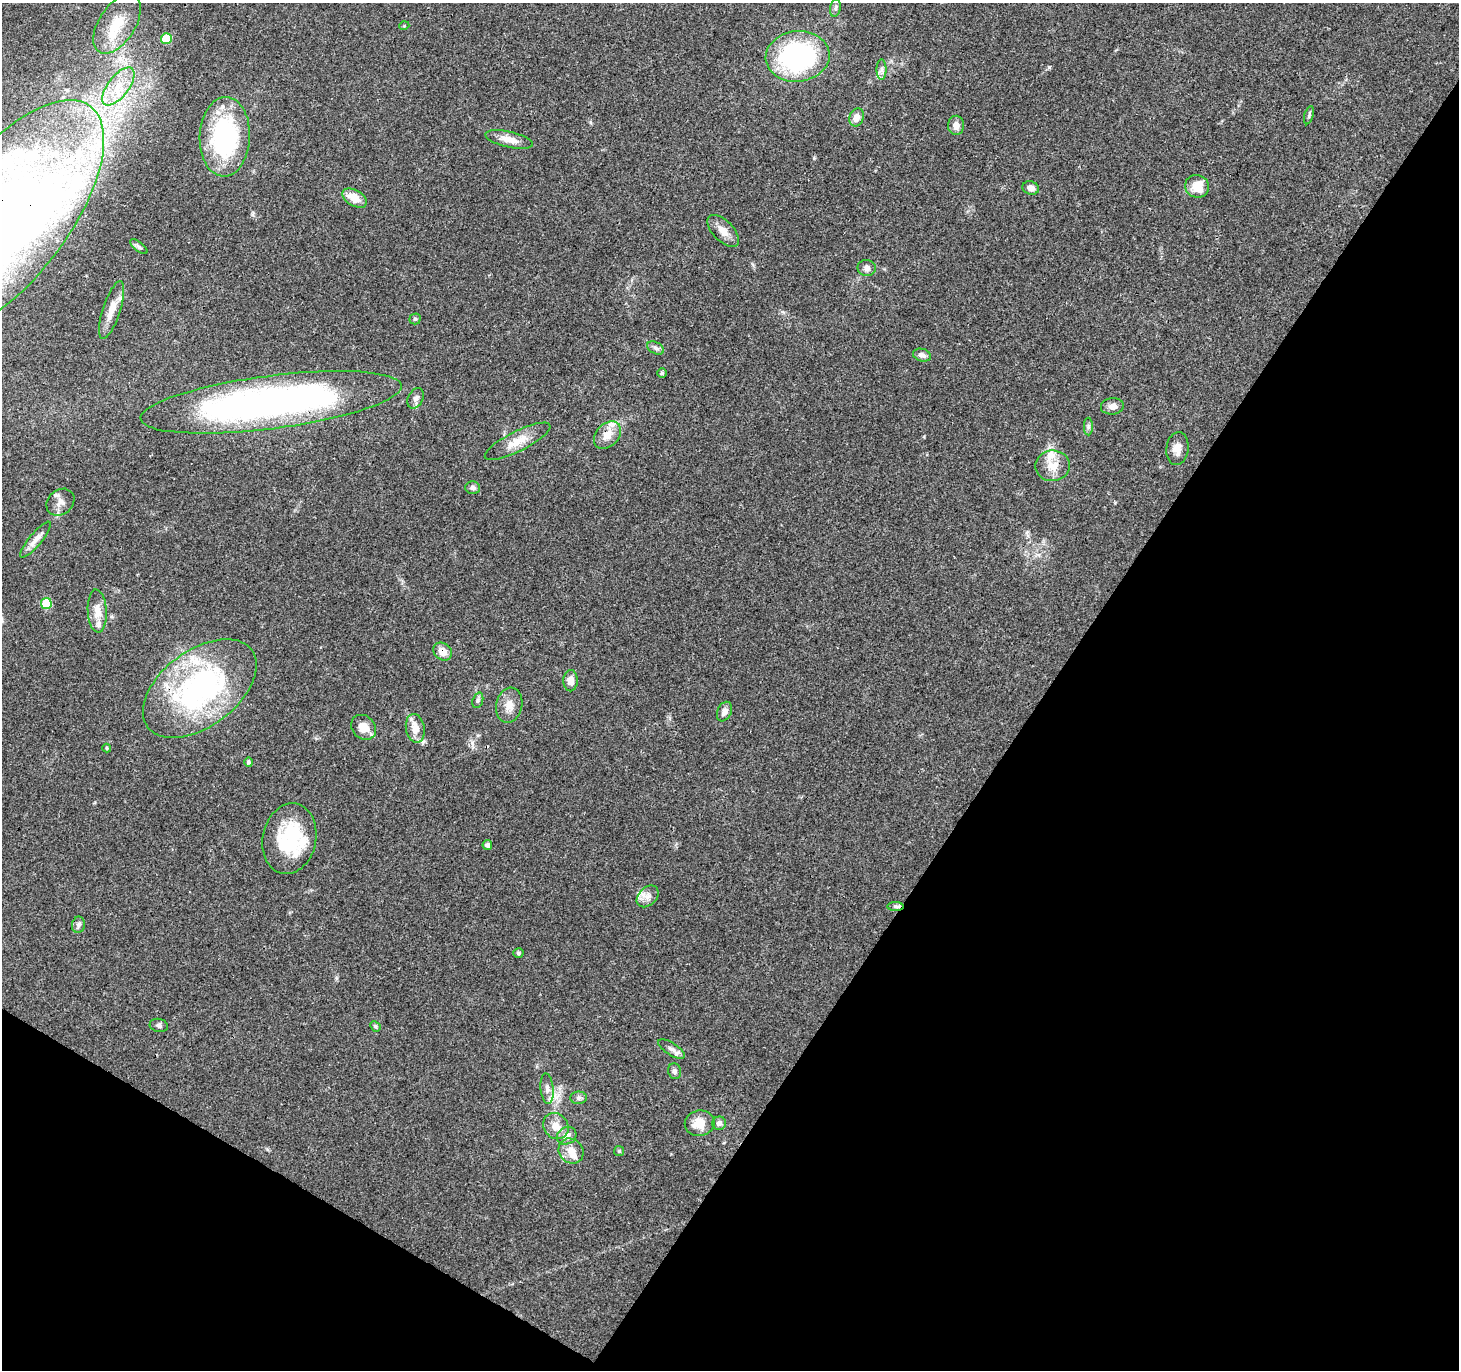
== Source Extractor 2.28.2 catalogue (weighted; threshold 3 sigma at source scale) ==
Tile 15 of 4 x 4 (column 3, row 4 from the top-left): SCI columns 2955-4411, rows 246-1613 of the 5957 x 6001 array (HDU 1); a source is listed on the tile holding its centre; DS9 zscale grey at full resolution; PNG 1461 x 1372 px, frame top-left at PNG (2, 3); each listed source drawn as its Kron ellipse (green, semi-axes under 4 px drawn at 4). Shown black and unused: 34% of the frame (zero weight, under 3 of 4 exposures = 3% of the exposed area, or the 3 px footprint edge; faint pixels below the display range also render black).
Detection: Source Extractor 2.28.2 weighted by HDU 2 'WHT'; one run over the whole footprint, this tile lists its part. Background 0.0398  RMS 0.0029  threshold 0.0131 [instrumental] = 3 sigma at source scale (4.5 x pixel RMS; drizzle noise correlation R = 1.50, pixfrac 1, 0.0396/0.0396 arcsec/px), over >= 5 px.
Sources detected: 72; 2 inside a brighter object's white glare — neither listed nor drawn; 5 inside a brighter listed object's ellipse — not listed separately; the other 65 listed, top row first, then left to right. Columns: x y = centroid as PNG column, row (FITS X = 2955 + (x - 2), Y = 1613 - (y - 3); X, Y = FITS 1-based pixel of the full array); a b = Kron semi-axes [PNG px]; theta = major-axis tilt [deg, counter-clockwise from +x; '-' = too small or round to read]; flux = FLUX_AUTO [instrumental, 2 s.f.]
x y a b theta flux
835 8 9 5 79 0.7
117 24 33 18 57 9.9
404 26 5 3 - 0.25
166 39 5 5 - 9
798 56 32 25 6 49
881 69 10 5 90 1.1
118 86 22 10 52 6.5
1309 115 9 4 73 0.57
857 117 9 7 70 2.2
956 125 9 8 - 2.2
225 137 40 25 88 40
509 139 24 7 -13 3.4
1197 186 12 11 - 5.2
1031 188 8 6 -17 1.8
355 198 13 8 -30 4.4
5 218 141 62 52 470
723 231 20 10 -46 2.8
139 247 10 4 -39 0.71
867 268 9 8 - 1.2
112 310 30 8 72 4.2
415 319 5 5 - 0.45
656 348 9 5 -28 0.93
922 355 9 6 -18 1.3
662 373 5 5 - 0.44
416 398 11 7 63 1.3
271 402 131 26 7 130
1112 406 11 8 7 1.6
1088 426 9 4 -90 0.71
607 435 16 11 48 3.4
518 441 36 10 27 5.2
1177 449 16 11 82 2.5
1052 466 17 15 1 4.7
473 488 7 6 - 0.86
60 502 15 12 41 2.3
35 540 23 6 50 2.3
46 603 5 5 - 11
97 611 21 9 -87 3.4
443 651 10 8 -38 2.7
570 681 10 7 88 2.2
200 688 65 38 37 65
478 700 8 5 72 0.65
509 705 18 13 77 3.2
724 712 10 7 66 1.6
364 727 13 11 -45 3.9
415 728 14 9 -79 3.8
107 748 4 4 - 0.31
249 762 4 4 - 0.59
289 839 36 26 78 20
487 845 5 5 - 1.1
648 896 12 9 44 2.1
896 907 8 4 -1 0.64
78 925 8 6 79 0.86
518 953 5 5 - 0.46
159 1025 9 6 -14 0.82
375 1026 6 4 -45 0.43
672 1049 15 6 -32 1.4
675 1071 8 6 -77 0.81
547 1089 15 6 -84 1.9
578 1098 8 6 1 0.84
700 1123 15 12 10 4.6
719 1123 7 6 - 1.3
556 1126 14 12 -52 3.1
567 1136 10 8 28 2.3
571 1151 13 12 - 3.2
619 1151 5 5 - 0.42
Overlapping masked pixels (flux is a lower limit): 4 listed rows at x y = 5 218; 271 402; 607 435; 443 651
Isophote crosses this tile's border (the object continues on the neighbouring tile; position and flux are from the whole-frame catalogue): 2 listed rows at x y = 5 218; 271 402
Unlisted compact peaks at least as high as the median listed source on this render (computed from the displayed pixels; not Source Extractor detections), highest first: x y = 1049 67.